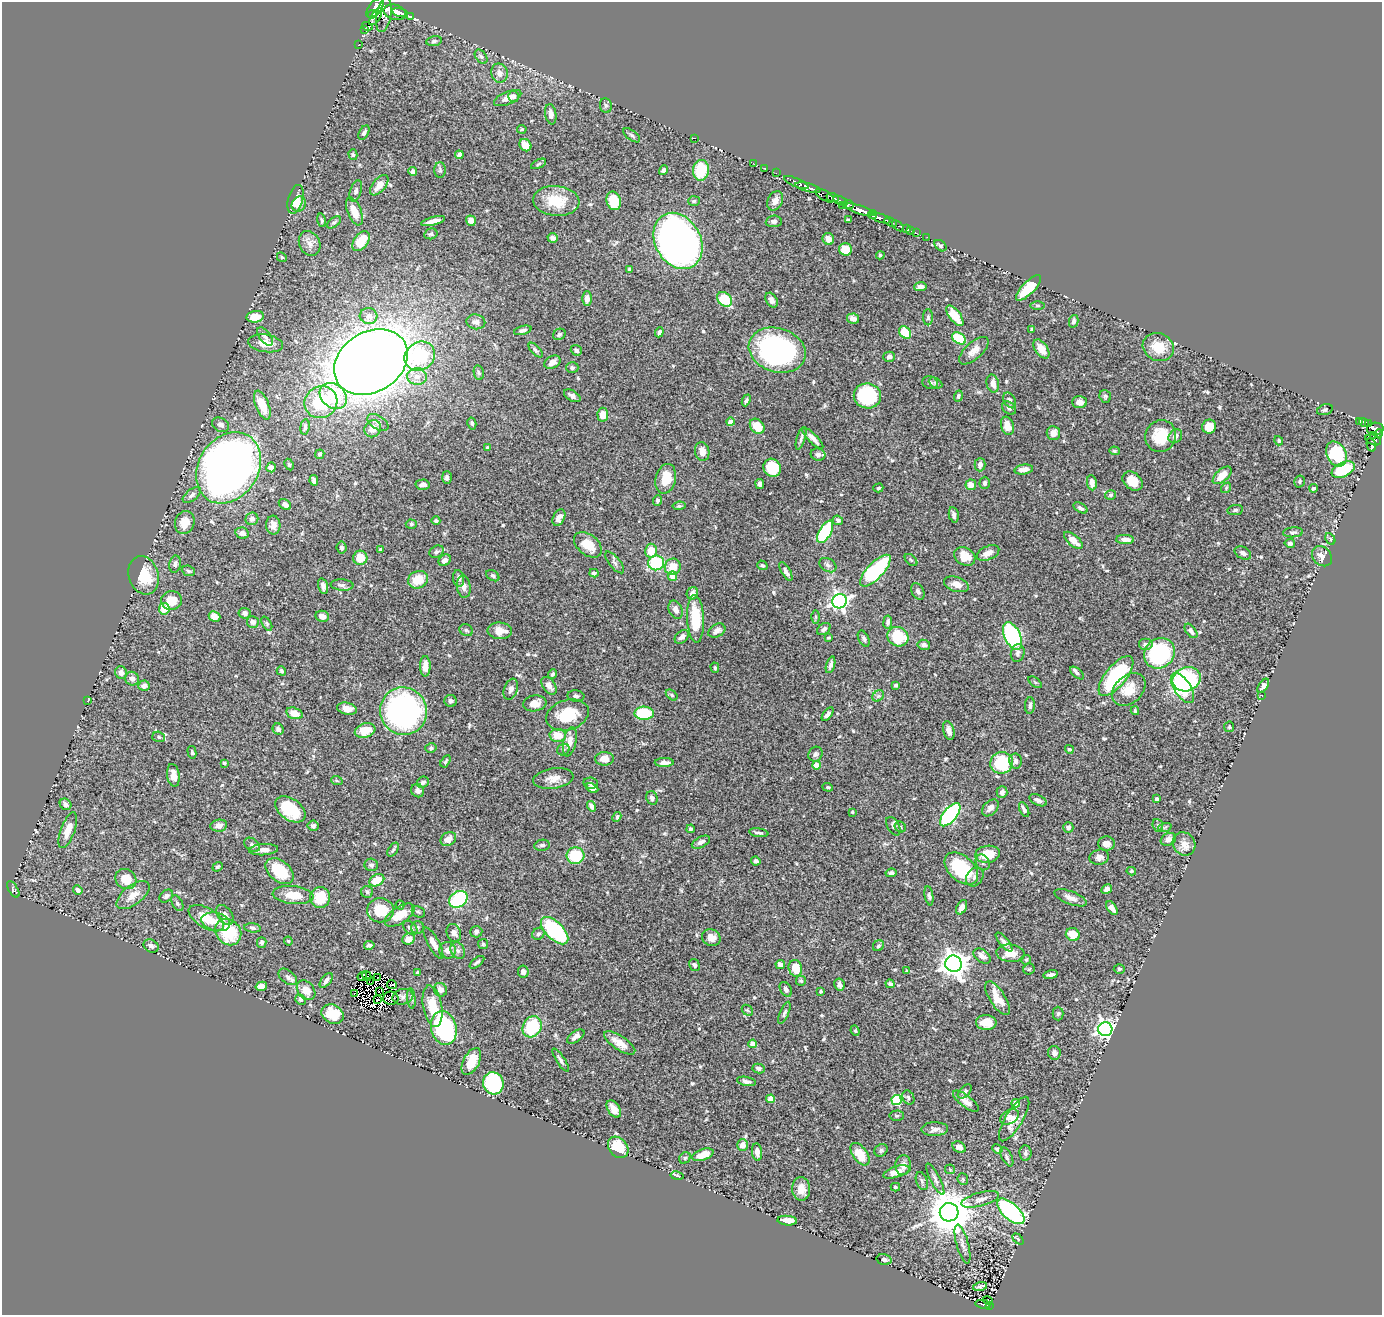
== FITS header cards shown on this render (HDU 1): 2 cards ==
NAXIS1  =                 1380
NAXIS2  =                 1313

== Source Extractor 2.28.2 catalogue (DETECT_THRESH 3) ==
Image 1380 x 1313 px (HDU 1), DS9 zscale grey, 1 PNG px = 1 image px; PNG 1384 x 1317 px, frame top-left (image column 1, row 1313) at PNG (2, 2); each listed source drawn as its Kron ellipse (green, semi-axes under 4 px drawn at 4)
Background 0.598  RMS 0.034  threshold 0.101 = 3 sigma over >= 5 px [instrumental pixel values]
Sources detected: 589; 10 with non-positive FLUX_AUTO (blend fragments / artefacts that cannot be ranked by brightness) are neither listed nor drawn; of the other 579, the 500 brightest by FLUX_AUTO listed and drawn (79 fainter detections omitted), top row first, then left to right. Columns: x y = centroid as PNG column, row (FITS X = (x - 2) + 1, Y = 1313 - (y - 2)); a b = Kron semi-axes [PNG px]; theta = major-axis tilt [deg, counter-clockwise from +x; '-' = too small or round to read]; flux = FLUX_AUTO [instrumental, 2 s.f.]
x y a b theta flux
375 8 11 6 51 1700
395 12 11 7 -16 1900
400 12 8 4 -14 830
372 14 4 3 - 500
384 14 18 7 80 1100
410 16 3 3 - 93
376 17 10 4 58 780
367 26 5 2 - 18
364 30 4 3 - 11
434 41 8 5 11 4.5
358 45 3 2 - 5.7
481 57 8 5 -52 5.7
499 73 9 8 - 14
514 97 5 5 - 4.9
508 98 14 6 23 15
606 105 7 6 - 4.3
551 114 10 5 -80 12
522 129 5 4 - 2.9
364 133 7 4 61 5.9
632 135 10 5 -36 5
694 138 3 2 - 74
525 145 6 5 - 24
353 155 5 4 - 3.4
459 155 4 4 - 10
753 163 3 2 - 6
538 164 8 4 27 3.7
765 168 3 2 - 22
440 170 8 5 -90 4.6
663 170 5 4 - 4.7
701 170 10 8 84 77
413 171 4 4 - 6.9
776 173 2 2 - 14
796 182 13 4 -23 720
379 185 12 6 50 22
808 188 13 4 -14 1200
356 191 11 5 71 7.6
825 196 10 5 -31 240
833 198 6 3 -22 260
296 199 15 7 75 27
556 201 23 15 -5 65
614 201 9 7 -74 61
694 201 6 5 - 3.1
775 201 10 7 64 14
841 201 8 3 -23 210
299 204 8 7 - 13
842 205 3 2 - 88
848 205 5 3 - 340
859 210 16 4 -18 1900
354 211 15 7 -68 29
873 215 5 3 - 450
880 218 11 3 -19 880
322 220 7 4 -76 4.4
848 220 4 3 - 3.1
433 221 12 3 15 13
471 221 5 4 - 20
774 221 8 6 5 6.9
334 222 8 4 36 4.7
891 222 6 3 -22 110
898 226 7 2 -41 120
907 229 4 3 - 45
911 231 2 2 - 11
916 233 3 2 - 10
431 234 7 5 15 4.4
927 237 2 2 - 4.7
553 238 5 4 - 11
828 239 6 5 - 17
361 241 11 7 55 46
678 241 29 22 -60 1800
310 243 13 10 -63 16
940 246 7 4 -41 4.7
846 249 6 6 - 37
880 255 4 3 - 3.6
282 257 5 4 - 3.5
629 269 4 3 - 5.2
920 287 6 4 4 12
1029 288 16 6 45 73
587 299 7 4 -88 13
724 299 8 6 -42 74
772 300 8 5 -59 8.9
1038 306 7 3 -1 2.9
369 316 9 8 - 13
955 316 12 5 -52 48
255 317 9 5 10 32
928 317 8 5 -90 4.7
853 319 6 5 - 14
1074 321 6 4 76 5.9
476 322 9 7 -10 8
1032 329 3 3 - 6.6
523 330 9 4 16 5.4
659 332 5 4 - 7.4
905 332 7 5 -45 57
559 334 6 5 - 5.8
265 337 11 5 -52 7.8
959 338 7 5 -32 100
265 343 17 8 -9 27
1158 347 16 13 -26 44
1041 349 10 6 -56 23
536 350 9 4 -46 4.9
576 350 6 5 - 6.5
777 350 29 22 -18 470
974 351 18 8 42 19
420 356 16 14 37 160
889 357 6 5 - 8.5
371 362 39 30 32 4700
552 362 8 6 28 15
572 368 6 5 - 6.1
479 372 8 5 -81 4.5
417 376 10 8 -2 16
930 383 8 6 -17 6.4
936 383 7 5 -27 4.4
993 384 9 6 -77 14
333 396 15 11 -39 81
572 396 9 5 -31 8.5
867 396 14 12 -10 190
958 396 5 4 - 4.5
1105 396 6 5 - 4.1
746 400 6 3 66 4.7
1010 400 8 5 -60 7.9
321 402 17 15 35 120
1079 402 7 6 - 9.9
262 405 15 6 -68 39
1009 408 7 6 - 6.4
1325 410 8 5 16 4.1
603 415 7 5 -85 18
1359 421 4 3 - 60
731 422 4 4 - 20
1364 422 5 3 - 96
378 423 12 6 -32 10
472 423 6 4 -77 4.8
1369 424 4 3 - 69
221 425 9 7 -29 7.5
757 426 8 6 -47 43
1007 426 9 6 -74 25
305 427 8 4 82 5
1209 427 7 7 - 30
373 429 9 8 - 19
1375 429 8 6 6 530
1053 433 7 6 - 16
1378 434 4 3 - 110
1161 436 16 15 - 69
1175 436 7 6 - 12
1374 436 4 3 - 50
801 438 12 4 74 5.1
813 438 14 4 -45 15
1373 440 8 5 -23 100
1279 441 5 4 - 3.9
1371 445 7 3 -76 44
488 448 3 3 - 3.6
1114 451 5 4 - 3.4
702 452 9 7 -80 21
320 454 5 4 - 4.4
1336 454 13 9 -61 120
818 455 7 6 - 7.9
289 465 6 4 -62 3
980 465 6 5 - 11
271 467 5 4 - 10
228 468 38 30 57 1700
772 468 9 8 - 84
1024 469 9 5 7 15
1343 470 12 7 25 120
1222 475 11 6 42 29
447 477 6 5 - 7.3
666 479 15 10 77 41
314 480 5 4 - 6.3
1133 481 11 8 -40 40
1299 481 6 5 - 3.5
985 483 6 5 - 6.1
1092 483 7 5 -81 14
760 484 5 3 - 5.8
422 485 7 5 2 13
971 485 5 5 - 19
878 488 5 4 - 3.6
1226 488 6 4 50 3.4
1313 488 4 4 - 4.5
192 495 11 5 38 8.5
1111 495 5 5 - 3.7
657 500 5 4 - 4.9
285 505 7 4 -35 10
679 506 6 4 7 3.5
1080 508 8 4 -31 5.8
1235 510 8 5 8 4.6
954 515 8 5 -78 8.3
559 517 9 5 62 14
252 519 6 6 - 11
838 520 5 4 - 5.3
436 521 4 4 - 4.5
185 522 11 9 69 32
411 524 6 4 -2 3.8
273 525 9 7 -88 13
825 532 12 6 60 150
1293 532 10 5 4 6.1
242 533 7 5 -12 8.6
1330 539 6 4 -61 3.7
1073 540 11 5 -41 24
1125 540 9 4 -1 15
1290 543 5 4 - 4.7
588 545 16 10 -39 41
342 547 6 5 - 7.4
381 549 4 3 - 3.6
651 551 7 6 - 35
437 552 7 5 27 4.7
988 553 12 6 23 18
1243 553 9 6 -27 8.8
965 556 11 8 -31 37
1322 556 11 9 -46 17
360 558 7 7 - 39
445 560 6 5 - 9.8
911 560 7 4 -44 4.1
615 562 13 5 -50 7.7
656 563 8 7 - 120
175 564 8 6 79 7.4
762 565 5 4 - 3.6
828 565 9 6 -31 7.5
673 567 8 8 - 35
188 571 7 5 -22 3.7
786 571 10 4 -60 8.5
875 571 20 8 46 230
594 573 4 4 - 6.2
144 575 19 15 -72 62
493 576 7 5 -33 5
672 576 5 4 - 23
459 578 8 5 -83 7.2
418 580 10 8 24 46
956 584 13 7 -17 19
342 585 11 5 -5 6.9
323 586 8 5 -75 7.9
464 587 11 6 -84 12
918 592 9 6 -61 6.3
692 593 6 5 - 14
171 600 10 9 - 36
839 601 7 7 - 840
164 609 5 5 - 40
676 610 9 6 -65 12
245 613 6 5 - 8.4
214 616 6 5 - 18
322 616 7 5 -9 12
816 617 6 4 89 3.5
696 619 24 8 -87 92
253 622 6 6 - 9.4
888 622 6 4 83 5.6
267 624 8 4 -59 3.9
824 629 7 5 35 7.1
466 630 7 5 -27 4.5
500 631 12 8 -4 24
717 631 9 6 30 13
1191 631 8 5 -52 8.2
1012 636 14 8 -65 320
682 637 8 5 42 7.4
898 637 11 9 -27 82
829 638 3 3 - 3
864 639 8 5 -63 5.2
924 645 6 5 - 7
1145 645 7 6 - 9.2
1018 653 9 7 76 7.3
1159 653 16 14 42 230
831 665 8 4 73 6.7
425 666 10 5 89 20
715 668 5 4 - 3.4
281 671 5 4 - 3.5
121 673 6 6 - 11
1077 673 8 4 -39 5.2
553 674 5 4 - 3.7
1116 676 24 10 51 240
132 679 7 6 - 7.6
1186 679 14 12 22 320
1035 682 8 4 -37 3.7
896 685 4 3 - 5.7
144 686 5 5 - 13
549 686 10 6 -53 13
1263 686 8 4 56 10
1182 688 17 8 -57 68
511 689 11 6 70 9.2
1129 689 19 13 44 46
672 695 7 4 -37 3.6
576 696 8 5 -5 6.2
878 696 6 5 - 4.9
1262 696 3 2 - 8.7
88 701 3 2 - 2.9
451 701 6 6 - 7
535 703 12 8 9 21
1030 705 8 5 87 7.1
347 709 10 6 -13 20
403 711 24 23 - 600
1135 711 4 3 - 3.4
294 713 8 5 -16 23
644 713 9 6 0 110
828 714 8 4 53 7.6
567 715 22 15 18 83
1229 727 5 5 - 3.4
278 729 6 5 - 6.1
365 730 10 7 17 39
949 730 9 5 -76 12
558 735 8 6 -2 33
159 737 6 5 - 4.6
570 742 15 6 78 22
431 748 6 4 15 4.3
1069 749 4 4 - 3.5
563 750 6 5 - 4.7
192 752 6 3 -77 3.1
815 754 8 7 - 5.7
604 759 9 6 -1 25
446 761 7 4 59 3.6
1015 761 7 6 - 8.3
664 762 9 4 1 11
224 763 3 3 - 3.3
1002 763 11 10 - 130
816 765 4 4 - 30
173 775 11 6 -82 16
553 778 20 10 9 22
337 781 6 3 -20 2.8
423 782 6 5 - 7
591 783 7 5 -7 5.6
828 787 5 4 - 3.2
592 788 6 4 -26 9.6
418 791 7 6 - 9.4
1002 792 6 5 - 6.5
652 798 7 5 -67 8.6
1157 799 4 3 - 5.5
1038 800 9 5 -24 7.6
66 804 6 5 - 7.8
592 806 5 4 - 9
990 808 10 6 45 11
290 809 17 10 -35 97
1024 809 8 4 -63 8.5
852 812 4 3 - 2.8
950 815 14 6 51 340
617 817 5 4 - 5.2
219 825 8 6 7 10
1158 825 6 5 - 4.4
313 826 5 5 - 6.3
893 826 10 6 -60 7.1
900 827 6 5 - 3.4
1068 827 5 5 - 7.6
1165 827 7 4 19 3.8
691 829 4 4 - 4.3
68 830 19 7 70 26
759 833 10 3 -8 5
448 839 8 6 35 16
1168 839 8 6 26 11
701 842 10 5 27 9
1106 844 8 7 - 14
1184 844 12 11 - 18
252 845 8 6 -39 6.5
542 845 8 5 10 5.6
263 850 14 5 4 14
393 850 8 4 56 4.6
987 854 12 8 9 47
575 856 9 8 - 86
1099 857 10 7 12 11
756 861 5 4 - 8
983 862 8 6 -60 7.1
371 865 7 6 - 5.5
218 867 5 4 - 3.5
961 869 19 12 -42 140
279 871 16 10 -39 91
1131 871 4 3 - 3.3
891 873 5 4 - 4.7
975 877 10 8 55 10
126 879 11 9 -37 37
377 880 8 5 27 39
13 889 9 4 -58 3.8
1107 889 6 4 30 9
78 890 5 4 - 7.5
367 892 6 6 - 4.1
133 895 19 9 37 27
293 895 20 9 -6 38
166 896 8 5 40 5.9
929 896 9 4 -80 5.1
320 898 10 10 - 58
1071 898 17 6 -21 15
458 899 10 7 35 190
177 903 8 5 -61 5.2
400 905 4 4 - 3.1
962 907 8 5 63 15
1112 908 8 4 -56 13
380 910 13 12 - 68
418 912 7 5 -24 3.7
225 915 11 7 -55 16
400 915 17 8 33 46
206 918 20 10 -31 49
216 922 15 9 -13 21
417 927 6 6 - 4.9
252 928 8 4 -6 5
410 928 8 5 -41 6.1
555 931 17 8 -45 240
228 932 14 12 -48 110
476 932 6 5 - 6.5
454 933 9 7 -70 12
538 934 6 5 - 4.9
1073 934 7 6 - 34
711 937 9 8 - 17
409 939 6 5 - 21
288 941 4 4 - 2.8
262 942 5 5 - 5.5
1004 942 12 4 -49 9
433 943 17 5 -61 17
483 944 5 5 - 3
369 945 5 4 - 5.7
151 946 8 6 -29 8.8
878 946 6 5 - 4.6
447 950 8 8 - 13
458 951 8 7 - 8.2
1010 953 14 8 -5 24
982 956 10 6 -38 12
1026 960 5 5 - 2.9
477 962 8 3 38 4.3
780 964 5 4 - 11
953 964 8 8 - 2400
695 965 6 5 - 7.1
795 968 8 6 -76 44
1029 969 6 5 - 3.6
1119 969 5 4 - 3.3
907 971 3 3 - 4
417 972 3 3 - 3.1
523 972 6 5 - 9.9
1051 975 7 3 9 7.6
362 976 5 3 - 4.2
367 976 5 3 - 3.9
288 977 10 6 -38 8.7
377 977 2 2 - 3.1
326 980 9 4 52 8.7
801 981 5 5 - 3.9
371 982 3 2 - 4
839 984 6 5 - 7.7
890 984 4 4 - 5.3
392 985 5 2 - 4.4
261 986 6 4 15 20
786 989 8 5 -60 7.3
306 990 11 8 -51 25
440 990 7 6 - 12
821 991 3 3 - 3
379 992 2 2 - 2.8
355 993 2 2 - 6.1
403 997 10 7 12 9.1
391 998 7 6 - 24
411 998 10 4 -84 4.1
998 998 19 7 -58 38
300 1000 5 5 - 4.8
377 1000 3 3 - 3.2
433 1006 21 9 -80 50
747 1010 6 4 -42 3.2
784 1013 12 4 67 5.5
333 1014 11 9 -29 53
1058 1014 7 5 -89 4.1
986 1023 10 7 -4 28
532 1027 11 9 61 98
444 1028 17 12 -76 280
1105 1029 7 7 - 840
855 1031 5 4 - 3.2
576 1037 10 5 34 9.6
620 1043 18 7 -34 28
753 1044 4 4 - 31
1054 1053 7 6 - 7.6
561 1060 13 3 -57 6.3
471 1061 15 8 62 31
758 1068 6 5 - 5.8
746 1081 10 4 -11 7.7
493 1083 11 10 - 170
965 1091 8 5 45 6.1
908 1098 7 5 -62 5.4
771 1099 4 4 - 37
896 1100 5 5 - 170
966 1101 15 6 -37 15
1016 1103 4 4 - 38
614 1109 9 6 -55 16
897 1116 7 5 2 3.3
1009 1117 10 6 29 12
1014 1119 25 8 59 29
935 1129 13 7 1 12
742 1145 5 5 - 18
618 1147 11 9 -49 57
959 1147 7 5 -29 12
997 1149 5 4 - 5.1
881 1150 7 6 - 4.8
757 1152 8 5 -81 12
1025 1153 7 6 - 5.1
860 1154 13 7 -54 42
703 1155 11 5 20 29
1007 1157 10 5 -61 5.9
685 1158 6 5 - 3.3
903 1165 10 8 84 14
950 1169 5 5 - 2.9
896 1172 14 5 17 25
677 1176 6 4 -11 3.5
935 1179 17 5 -63 9.3
963 1179 6 5 - 3.7
922 1181 9 5 -70 6
895 1187 5 3 - 3.1
801 1189 12 9 -89 25
980 1199 19 6 15 14
1011 1211 17 8 -42 330
949 1212 9 9 - 8300
787 1221 10 5 -4 27
1018 1239 6 4 -45 3.3
962 1244 20 6 -75 12
884 1259 7 5 -15 5.4
980 1287 7 3 15 5.1
988 1301 5 3 - 13
983 1304 7 3 -10 39
990 1306 3 3 - 34
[79 fainter detections neither listed nor drawn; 10 non-positive-flux detections neither listed nor drawn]